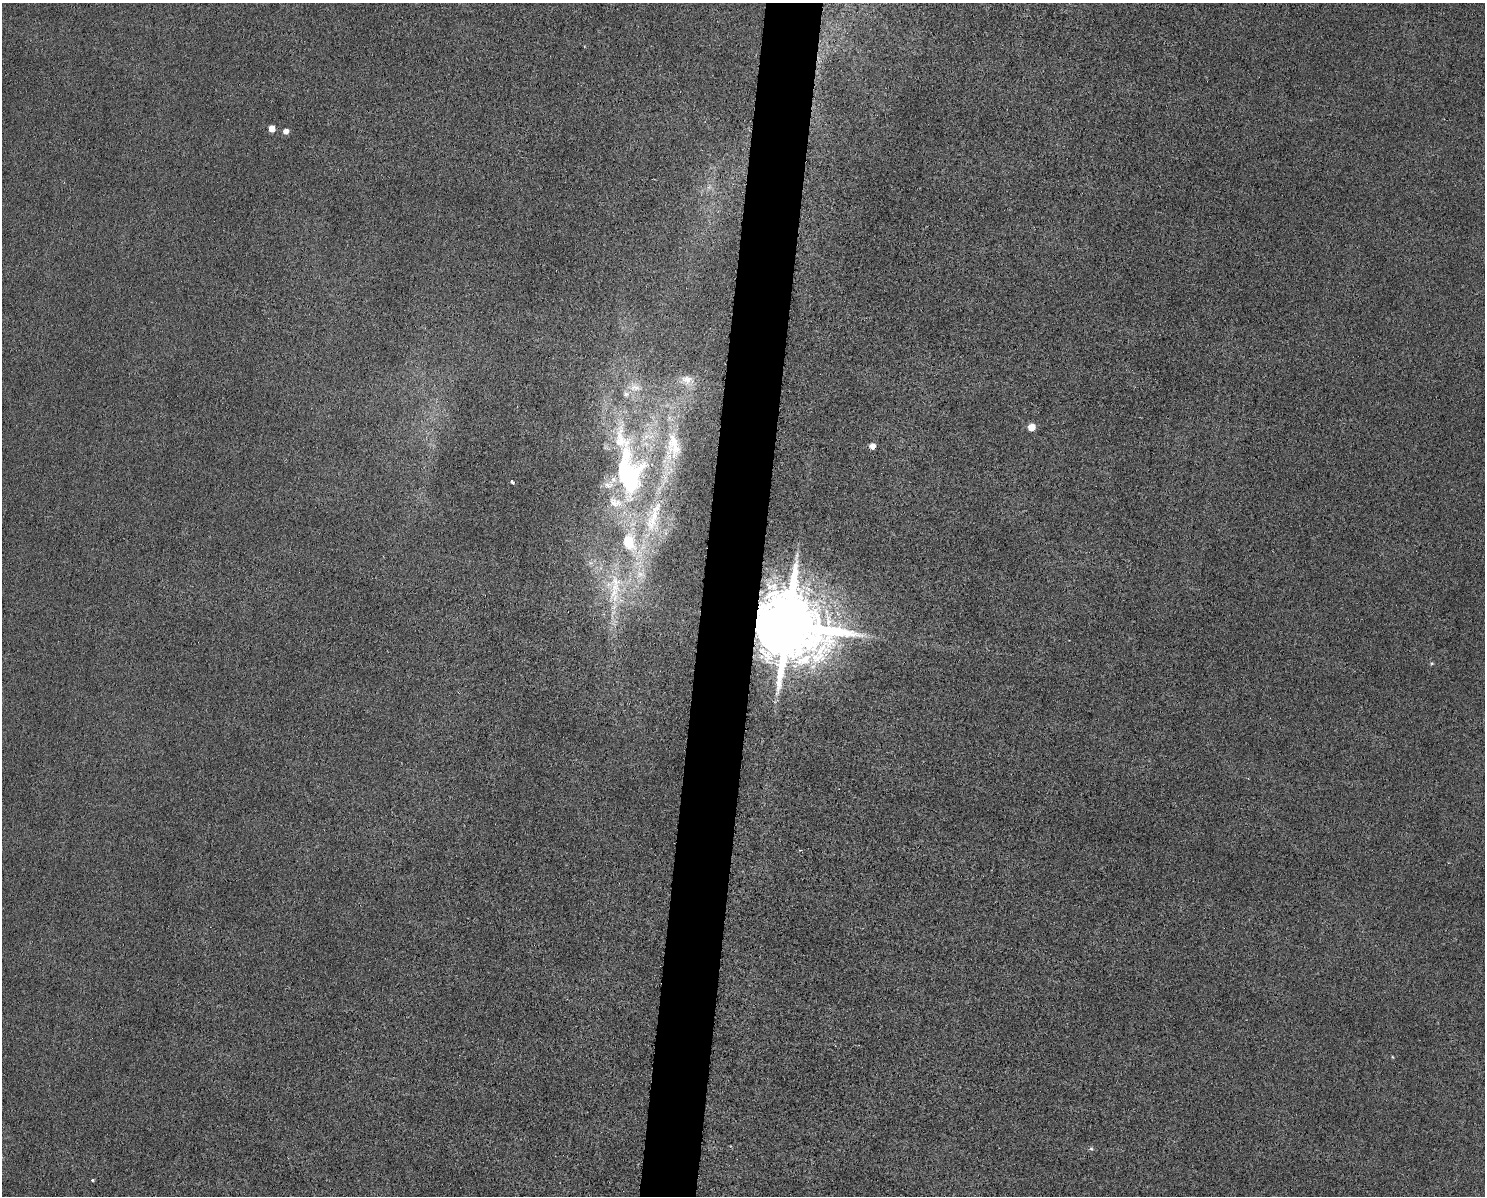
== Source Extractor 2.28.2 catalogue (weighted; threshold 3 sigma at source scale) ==
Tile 5 of 3 x 4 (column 2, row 2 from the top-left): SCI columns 1716-3198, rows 2391-3584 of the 4800 x 4779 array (HDU 1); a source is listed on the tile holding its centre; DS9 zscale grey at full resolution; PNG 1487 x 1198 px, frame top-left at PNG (2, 3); no overlay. Shown black and unused: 4% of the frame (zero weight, under 3 of 6 exposures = <1% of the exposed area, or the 3 px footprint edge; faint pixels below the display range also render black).
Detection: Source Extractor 2.28.2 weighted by HDU 2 'WHT'; one run over the whole footprint, this tile lists its part. Background 0.00826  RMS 0.0031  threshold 0.0128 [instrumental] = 3 sigma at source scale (4.09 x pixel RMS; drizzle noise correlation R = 1.36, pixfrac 0.8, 0.05/0.05 arcsec/px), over >= 5 px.
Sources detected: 23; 3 inside a brighter listed object's ellipse — not listed separately; the other 20 listed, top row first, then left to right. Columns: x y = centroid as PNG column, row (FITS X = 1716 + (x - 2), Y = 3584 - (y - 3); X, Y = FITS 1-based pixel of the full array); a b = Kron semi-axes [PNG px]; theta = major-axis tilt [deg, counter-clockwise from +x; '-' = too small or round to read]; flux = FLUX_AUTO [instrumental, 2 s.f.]
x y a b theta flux
272 129 5 5 - 4.1
286 131 5 5 - 2
709 187 8 5 45 0.96
687 380 16 13 -12 3.7
635 387 18 12 -15 4.1
1032 427 5 5 - 6
673 446 49 23 86 17
873 446 5 5 - 2.6
628 475 58 32 -84 62
512 482 4 3 - 0.93
654 515 49 12 75 15
629 542 17 12 -73 11
796 556 11 3 75 0.75
640 574 12 8 37 2.6
614 590 38 21 79 17
788 625 18 16 -19 5000
1432 663 5 4 - 0.38
1393 1057 5 3 - 0.24
1091 1149 7 5 -41 0.54
92 1180 4 3 - 0.35
Overlapping masked pixels (flux is a lower limit): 1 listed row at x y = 788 625